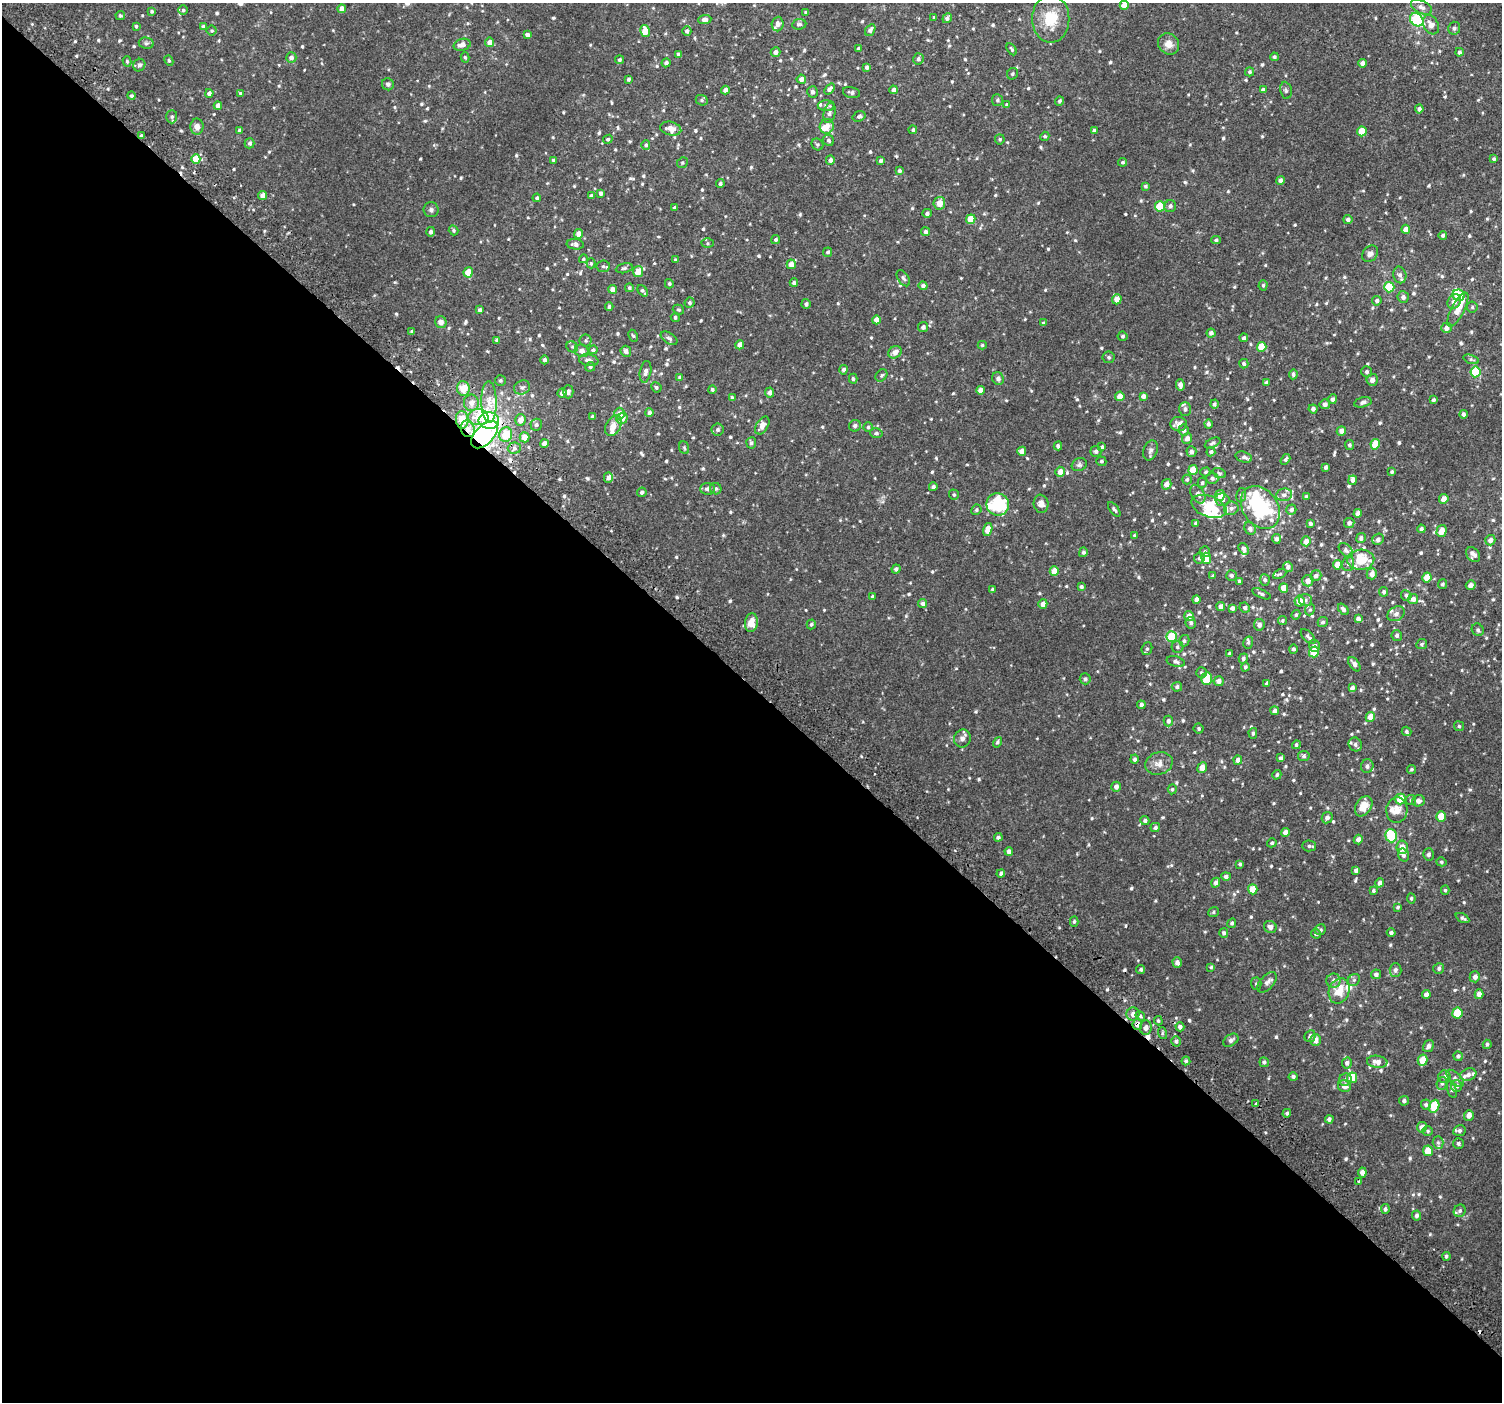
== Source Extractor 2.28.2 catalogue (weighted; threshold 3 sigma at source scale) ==
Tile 14 of 4 x 4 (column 2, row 4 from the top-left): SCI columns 1564-3063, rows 224-1623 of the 6113 x 6113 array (HDU 1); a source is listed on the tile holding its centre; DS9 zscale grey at full resolution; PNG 1504 x 1404 px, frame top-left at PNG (2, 3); each listed source drawn as its Kron ellipse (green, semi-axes under 4 px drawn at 4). Shown black and unused: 51% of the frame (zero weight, under 2 of 3 exposures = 3% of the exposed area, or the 3 px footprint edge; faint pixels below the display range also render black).
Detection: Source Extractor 2.28.2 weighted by HDU 2 'WHT'; one run over the whole footprint, this tile lists its part. Background 0.00677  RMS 0.0062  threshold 0.0279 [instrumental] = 3 sigma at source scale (4.5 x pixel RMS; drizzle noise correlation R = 1.50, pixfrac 1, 0.0396/0.0396 arcsec/px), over >= 5 px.
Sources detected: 860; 4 inside a brighter object's white glare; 5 cosmic-ray / hot-pixel residue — neither listed nor drawn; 39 inside a brighter listed object's ellipse — not listed separately; of the other 812, all 500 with FLUX_AUTO >= 0.899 (the completeness limit of this list) listed and drawn (312 fainter detections not listed), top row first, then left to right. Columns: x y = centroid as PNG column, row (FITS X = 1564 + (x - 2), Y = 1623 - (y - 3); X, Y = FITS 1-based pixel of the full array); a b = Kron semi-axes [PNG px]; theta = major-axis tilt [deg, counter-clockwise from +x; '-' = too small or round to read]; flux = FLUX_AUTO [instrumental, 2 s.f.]
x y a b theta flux
1124 5 4 4 - 6.6
1421 7 11 6 -26 2.6
342 9 4 4 - 4
183 10 5 4 - 1.1
152 11 4 4 - 0.98
805 12 4 3 - 0.93
120 16 5 4 - 1.1
934 17 3 3 - 2.4
947 18 5 4 - 1.8
1051 19 24 18 -90 18
705 20 7 4 6 1.9
1417 20 7 6 - 56
778 24 7 6 - 2.4
799 24 7 5 8 1.5
1431 25 10 7 -61 4.3
136 26 3 3 - 0.9
203 26 4 4 - 1.2
1454 28 6 6 - 1.7
870 30 6 4 58 2
212 31 5 5 - 0.92
645 31 6 4 -78 10
687 31 5 4 - 1.6
527 35 4 4 - 2.2
490 42 4 4 - 3.5
146 43 7 5 -9 1.3
1169 44 11 10 - 4.9
462 45 8 6 15 4
858 48 3 3 - 0.97
1012 49 7 3 -60 0.94
776 52 5 4 - 2.5
1459 52 4 4 - 1.5
678 54 4 3 - 1.4
465 57 5 4 - 0.93
1274 57 4 4 - 1.2
291 58 5 5 - 2.3
918 59 6 5 - 1.6
619 60 4 4 - 1
127 61 5 4 - 0.94
169 61 5 4 - 1
666 63 4 4 - 1.9
1363 63 4 4 - 2.9
139 65 6 6 - 2
867 67 4 4 - 1.9
1250 72 4 4 - 1
1012 74 6 5 - 1
628 79 3 3 - 1.1
801 79 4 4 - 2.7
388 84 6 6 - 1.4
829 89 6 4 50 2.1
725 90 4 4 - 2.7
893 90 4 4 - 3.1
1263 90 4 4 - 1.9
1286 90 8 6 -80 1.3
812 92 6 5 - 1.7
851 92 9 5 -13 1.7
209 93 4 4 - 2.2
241 93 4 4 - 1
132 96 4 4 - 1.2
702 100 6 5 - 1.1
997 100 6 5 - 1.1
1059 101 4 4 - 1.1
218 105 4 4 - 3.3
1007 105 4 4 - 1.3
826 106 8 5 1 1.8
1419 109 4 4 - 2.2
829 113 10 6 78 2.3
859 116 6 5 - 1.3
172 117 7 5 88 1.4
827 126 7 7 - 5.1
197 127 8 6 -88 3.7
671 129 11 6 -14 5.7
240 130 4 4 - 1.4
913 130 4 4 - 1
1094 131 4 4 - 1.2
1362 131 5 4 - 12
141 136 3 3 - 3.1
1045 136 5 4 - 1.1
608 139 5 4 - 1.2
1000 139 5 4 - 0.91
829 140 6 5 - 1.5
250 143 5 5 - 1.5
817 144 6 5 - 1.1
646 145 5 4 - 1.1
196 159 5 4 - 12
1494 159 4 3 - 1.1
553 160 4 3 - 0.9
830 160 5 4 - 2.2
881 161 4 3 - 1.3
1123 162 4 4 - 1.1
682 163 5 5 - 1
899 171 4 4 - 1.4
1280 180 4 4 - 2
720 184 4 4 - 1.5
1145 186 4 4 - 0.97
600 193 4 4 - 1.6
263 196 4 4 - 4.6
591 196 4 4 - 1.4
537 198 4 4 - 1.2
939 203 6 6 - 5.6
1160 206 5 5 - 20
1170 206 6 5 - 1.6
674 208 3 3 - 1.2
431 210 7 7 - 1.7
927 213 4 4 - 1.8
971 219 5 4 - 13
1348 220 4 4 - 2.1
1406 229 4 4 - 4
453 230 5 4 - 1.1
431 232 5 4 - 1.8
926 232 4 4 - 1.7
579 234 5 4 - 5
1443 235 4 4 - 1.3
776 240 5 4 - 1.2
1216 240 5 4 - 0.98
708 243 6 5 - 0.92
575 244 8 5 -7 2.3
828 252 5 4 - 1.2
1370 254 9 7 49 2.6
583 259 4 4 - 1
675 260 3 3 - 0.98
591 263 5 4 - 0.93
791 264 5 4 - 4.2
603 266 7 5 8 1.3
624 268 8 5 12 1.2
638 271 5 5 - 7.3
468 272 5 4 - 9
1400 275 8 6 -77 2.3
903 278 9 5 -56 1.6
794 283 4 4 - 1.6
669 284 4 4 - 1.1
1263 285 5 4 - 0.96
923 286 4 4 - 1.6
1389 287 5 5 - 23
629 288 4 4 - 1.1
612 289 4 4 - 3.8
643 291 6 3 -49 1.2
1459 295 6 5 - 11
1403 297 6 5 - 2
1117 299 5 5 - 4.5
1377 301 5 4 - 1.5
1454 301 8 6 60 3.4
690 303 5 5 - 1.3
806 304 5 4 - 1.5
609 306 4 3 - 1.1
1472 307 5 5 - 1.1
480 310 4 3 - 1.3
678 310 6 5 - 0.96
1458 310 19 6 62 7.7
675 317 5 4 - 1
876 320 4 4 - 4.2
441 322 6 5 - 3.8
1043 323 3 3 - 1
923 327 5 5 - 1.9
1446 328 5 5 - 3.2
412 331 4 4 - 1.1
1211 333 4 4 - 2.1
633 336 6 4 -61 0.96
1123 336 5 5 - 1.1
669 338 9 5 -33 1.6
1244 338 4 4 - 1.3
497 340 4 3 - 1.5
585 341 6 6 - 1.2
740 345 4 4 - 3.9
982 345 4 4 - 0.94
572 347 6 5 - 1.1
1262 347 5 5 - 11
593 350 4 4 - 1.2
582 351 7 6 - 3
626 351 5 5 - 2.2
895 352 7 5 32 3.8
1109 357 6 6 - 1.2
1471 359 8 4 -17 1.2
545 360 4 4 - 1.6
589 360 10 6 -10 2.6
1244 364 5 4 - 1.2
590 367 5 4 - 1
844 370 5 4 - 1.7
646 372 11 5 80 2.7
1367 372 5 5 - 1.3
1476 372 5 5 - 28
1293 374 5 4 - 1.5
881 375 7 5 51 1.1
680 377 4 4 - 1.8
853 379 5 4 - 1
998 379 6 5 - 1.7
500 380 5 5 - 1.1
1372 380 6 5 - 2.7
1266 383 4 4 - 1.4
1180 385 6 4 -86 2.9
522 387 8 6 24 1.7
656 387 5 5 - 1
463 388 7 6 - 8.8
712 389 4 4 - 1.2
980 390 4 4 - 3.6
568 392 7 5 -89 2
562 393 4 4 - 2.6
770 393 5 4 - 2.8
1120 396 5 4 - 5.2
1143 396 4 4 - 2.7
732 398 4 3 - 1.2
1333 399 5 4 - 2
1434 400 3 3 - 1.2
489 402 20 7 -89 6.7
1363 402 9 5 14 1.9
471 403 8 7 - 3.8
1214 404 4 4 - 1.3
1325 404 5 5 - 2.3
1185 409 7 5 89 1.9
1313 409 4 4 - 2
649 413 4 4 - 2.7
619 414 6 5 - 3.7
1463 414 4 4 - 1.7
478 417 10 8 2 8
593 417 3 3 - 1.5
622 418 6 5 - 6.7
462 420 8 6 -88 12
520 420 6 5 - 4.9
489 421 10 8 -5 59
1179 424 8 7 - 4.1
1208 424 4 4 - 1.7
536 425 6 6 - 1.6
762 425 10 6 59 4.6
613 426 11 7 61 5.1
855 426 6 5 - 2.1
868 427 5 5 - 1
468 429 8 7 - 4.5
718 429 6 6 - 1.5
1184 430 5 5 - 2.1
1341 431 5 4 - 3.3
876 433 6 5 - 1.2
485 435 17 9 46 35
506 435 7 6 - 12
525 437 5 5 - 7.1
1187 438 5 5 - 3.1
544 443 4 4 - 4
751 443 5 5 - 1.4
1213 443 8 4 26 1.3
1375 444 5 4 - 13
1349 445 5 4 - 1.2
1058 446 4 4 - 1.7
1102 447 4 4 - 1.2
514 448 6 5 - 1.8
684 448 6 5 - 0.91
1150 450 10 7 70 1.9
1022 451 4 4 - 4.9
1096 451 5 5 - 1.7
1191 452 5 5 - 2.2
1211 452 4 4 - 1.1
1244 457 8 5 -18 1.6
1285 459 6 4 57 1.2
1101 461 5 4 - 0.97
1079 465 8 6 25 1.4
1326 467 4 3 - 1.4
1193 470 5 4 - 7.6
1060 472 5 4 - 4.4
1205 472 5 4 - 0.93
1392 472 4 3 - 0.98
1219 473 7 4 -21 0.95
608 477 5 4 - 2.5
1212 478 6 5 - 1.7
1187 479 5 4 - 1.2
1352 480 5 4 - 2
1202 483 5 4 - 1.1
1166 484 5 4 - 4.3
933 487 4 4 - 1.9
707 489 7 6 - 2.1
716 489 6 5 - 1.2
642 492 5 4 - 1.7
1198 494 10 6 -58 2.7
954 495 5 4 - 0.96
1220 495 5 5 - 5
1241 495 7 5 81 1.4
1284 495 8 6 8 1.9
1306 497 4 3 - 0.98
1444 499 5 4 - 3.9
1222 500 7 6 - 2.2
998 504 11 11 - 33
1041 504 9 7 -81 3.7
1209 506 18 10 -20 14
1260 507 23 17 -54 52
1231 508 7 6 - 2
1114 509 9 4 -52 1.1
976 510 5 5 - 1.2
1291 510 5 5 - 1.8
1358 513 4 4 - 3.4
1196 523 4 3 - 1.7
1349 523 5 5 - 2
1310 524 4 3 - 1.3
1250 528 6 5 - 2
988 529 7 4 74 6.3
1421 529 4 4 - 1.6
1441 531 6 5 - 6.3
1134 535 3 3 - 0.92
1361 538 5 5 - 1.8
1276 539 5 4 - 1.9
1378 539 6 5 - 2.1
1490 540 5 5 - 2.7
1306 541 5 4 - 4.1
1244 549 6 4 -56 2.1
1346 550 8 5 -45 1.5
1083 552 5 4 - 1.5
1205 552 5 5 - 1.1
1473 555 8 6 -52 2.7
1199 558 5 5 - 1.3
1206 558 5 5 - 9.3
1361 560 13 10 3 18
1348 564 7 6 - 1.8
1337 565 4 4 - 6
1288 567 5 5 - 2.2
896 569 4 4 - 1.6
1054 571 5 4 - 7.2
1280 574 7 4 26 0.99
1372 574 5 5 - 3.5
1213 576 3 3 - 1
1231 576 5 5 - 1.3
1316 576 6 5 - 2.4
1427 577 5 4 - 9.1
1265 580 5 5 - 1.6
1239 581 4 3 - 0.96
1308 581 6 5 - 3.9
1442 584 5 4 - 1.2
1471 585 5 5 - 3.3
1081 587 4 3 - 1.4
1284 588 5 4 - 5.5
992 589 4 3 - 1
1384 592 5 4 - 1.3
1261 594 10 4 -24 1.3
1406 595 5 5 - 1.3
873 597 3 3 - 0.96
1196 599 4 4 - 2.5
1413 599 5 5 - 2.7
1305 600 7 6 - 1.6
1299 601 5 5 - 6.4
923 604 4 4 - 1.8
1043 604 5 4 - 3.9
1221 607 4 4 - 3.6
1245 607 5 5 - 1.4
1232 608 4 4 - 2
1343 609 6 4 -49 2
1310 610 6 4 67 0.97
1396 614 9 7 30 2.2
1296 615 5 4 - 0.97
1189 616 5 4 - 3.9
1358 619 4 4 - 2.2
1282 620 4 4 - 0.92
1323 622 5 5 - 1.3
751 623 9 6 83 6.8
1191 623 6 5 - 1.4
811 624 5 4 - 0.98
1259 625 6 5 - 2.6
1478 630 6 5 - 1.3
1397 635 5 5 - 1.6
1308 636 9 5 -46 1.6
1172 637 5 5 - 26
1184 641 6 5 - 1.3
1248 643 6 5 - 1
1422 644 5 5 - 1.1
1315 646 6 5 - 2.1
1177 647 6 6 - 1.2
1147 649 6 5 - 1
1293 649 4 4 - 1.2
1314 652 5 5 - 21
1229 653 4 4 - 1
1243 658 5 4 - 1.5
1176 662 9 5 -15 1.8
1354 664 8 4 -54 2.3
1245 667 4 4 - 1.2
1201 673 5 5 - 1.1
1207 678 6 5 - 18
1085 679 5 5 - 1.2
1219 681 5 5 - 2.7
1267 683 4 3 - 1.3
1177 687 5 5 - 1.5
1352 688 4 4 - 1.9
1141 705 4 4 - 2
1275 711 4 3 - 1.9
1370 717 5 4 - 6.3
1168 721 5 4 - 1.7
1459 726 5 4 - 0.94
1199 728 5 5 - 0.95
1407 731 5 4 - 1.1
1253 733 5 4 - 1.2
962 738 9 8 - 2.6
997 742 5 4 - 1.1
1355 744 7 6 - 1.9
1296 745 4 4 - 1.1
1304 756 5 5 - 1.3
1281 758 4 3 - 1.5
1134 759 4 4 - 1.4
1238 760 4 4 - 2.8
1159 763 14 11 17 4.8
1367 766 7 6 - 2
1202 768 5 5 - 4.4
1411 769 4 4 - 0.91
1277 775 5 4 - 1
1116 787 5 4 - 2.5
1172 789 5 4 - 1.1
1400 799 5 5 - 12
1411 800 5 5 - 0.93
1418 801 6 5 - 2.3
1364 806 11 7 57 8.3
1397 810 13 10 84 5.7
1441 817 5 4 - 9.1
1327 818 6 5 - 2.5
1145 821 4 4 - 1.3
1155 827 5 4 - 1.4
1285 832 4 4 - 3.2
1391 836 6 5 - 23
998 837 4 4 - 1.7
1358 840 5 4 - 2.8
1272 843 5 4 - 1
1309 846 6 5 - 1.3
1402 847 7 5 83 4.9
1009 851 4 4 - 2.2
1428 854 6 5 - 1.6
1403 855 6 5 - 1.4
1441 862 5 4 - 1.1
1240 864 4 4 - 0.92
1356 870 4 4 - 1.7
1001 874 4 4 - 2
1226 876 5 4 - 1.5
1216 883 5 4 - 2.1
1380 883 5 4 - 2.2
1253 889 5 4 - 6.6
1445 890 4 4 - 0.95
1373 891 4 4 - 1.1
1411 898 5 4 - 0.94
1398 907 4 4 - 1.1
1214 912 5 4 - 1.1
1462 918 7 4 -28 1.3
1074 921 5 4 - 0.99
1232 923 5 4 - 1
1270 927 6 6 - 3.1
1320 930 6 5 - 1.1
1224 933 5 4 - 1.2
1391 933 4 4 - 1.4
1316 934 5 4 - 1.1
1177 962 5 4 - 2.5
1211 967 4 4 - 0.91
1439 968 6 5 - 1.3
1141 970 5 4 - 1.1
1395 970 7 6 - 1.8
1376 974 5 4 - 1.7
1475 977 5 5 - 2.7
1354 980 6 5 - 1.2
1333 981 7 7 - 2.1
1267 982 12 6 48 2.4
1256 984 6 5 - 1.2
1339 991 13 10 70 11
1426 994 4 4 - 2.5
1479 994 5 4 - 3.5
1457 1013 5 5 - 17
1133 1014 6 6 - 3.2
1140 1016 5 4 - 1.1
1158 1021 5 4 - 0.94
1137 1024 6 5 - 2.9
1180 1027 4 4 - 2.2
1146 1028 7 6 - 2.7
1162 1033 6 4 -73 0.94
1310 1036 6 5 - 1.6
1231 1040 8 5 35 1.9
1315 1040 6 5 - 4.3
1176 1041 5 4 - 1.4
1487 1044 4 4 - 1.1
1428 1046 6 5 - 2.1
1458 1056 5 4 - 1.2
1422 1060 5 5 - 9
1186 1061 4 4 - 1
1264 1062 5 4 - 1.3
1377 1062 10 6 -7 4
1347 1063 5 5 - 1.8
1468 1075 8 6 19 2.4
1293 1077 4 4 - 1.3
1444 1077 6 6 - 1.7
1352 1078 5 5 - 17
1455 1078 11 5 -44 1.8
1345 1080 6 6 - 1.6
1442 1083 6 5 - 1.3
1345 1086 7 6 - 3.2
1456 1086 6 5 - 2
1452 1089 9 4 -74 1.5
1404 1101 5 5 - 1.5
1256 1104 4 3 - 2.7
1426 1105 5 5 - 1.3
1434 1106 7 5 67 18
1287 1113 4 4 - 1.1
1469 1115 5 5 - 3.5
1329 1119 4 4 - 1.7
1422 1127 5 5 - 3.9
1428 1131 5 4 - 0.94
1459 1131 6 5 - 1.7
1438 1143 6 5 - 1.2
1458 1143 5 5 - 1.4
1428 1151 5 5 - 9.4
1362 1172 5 4 - 2.7
1359 1182 4 3 - 3.7
1385 1209 5 4 - 1.2
1460 1211 6 5 - 1.3
1417 1215 5 4 - 1.7
1446 1256 4 4 - 1.4
Overlapping masked pixels (flux is a lower limit): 6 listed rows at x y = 141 136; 462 420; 489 421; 468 429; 485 435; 1137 1024
Isophote crosses this tile's border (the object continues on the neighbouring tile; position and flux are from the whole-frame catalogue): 1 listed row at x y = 1124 5